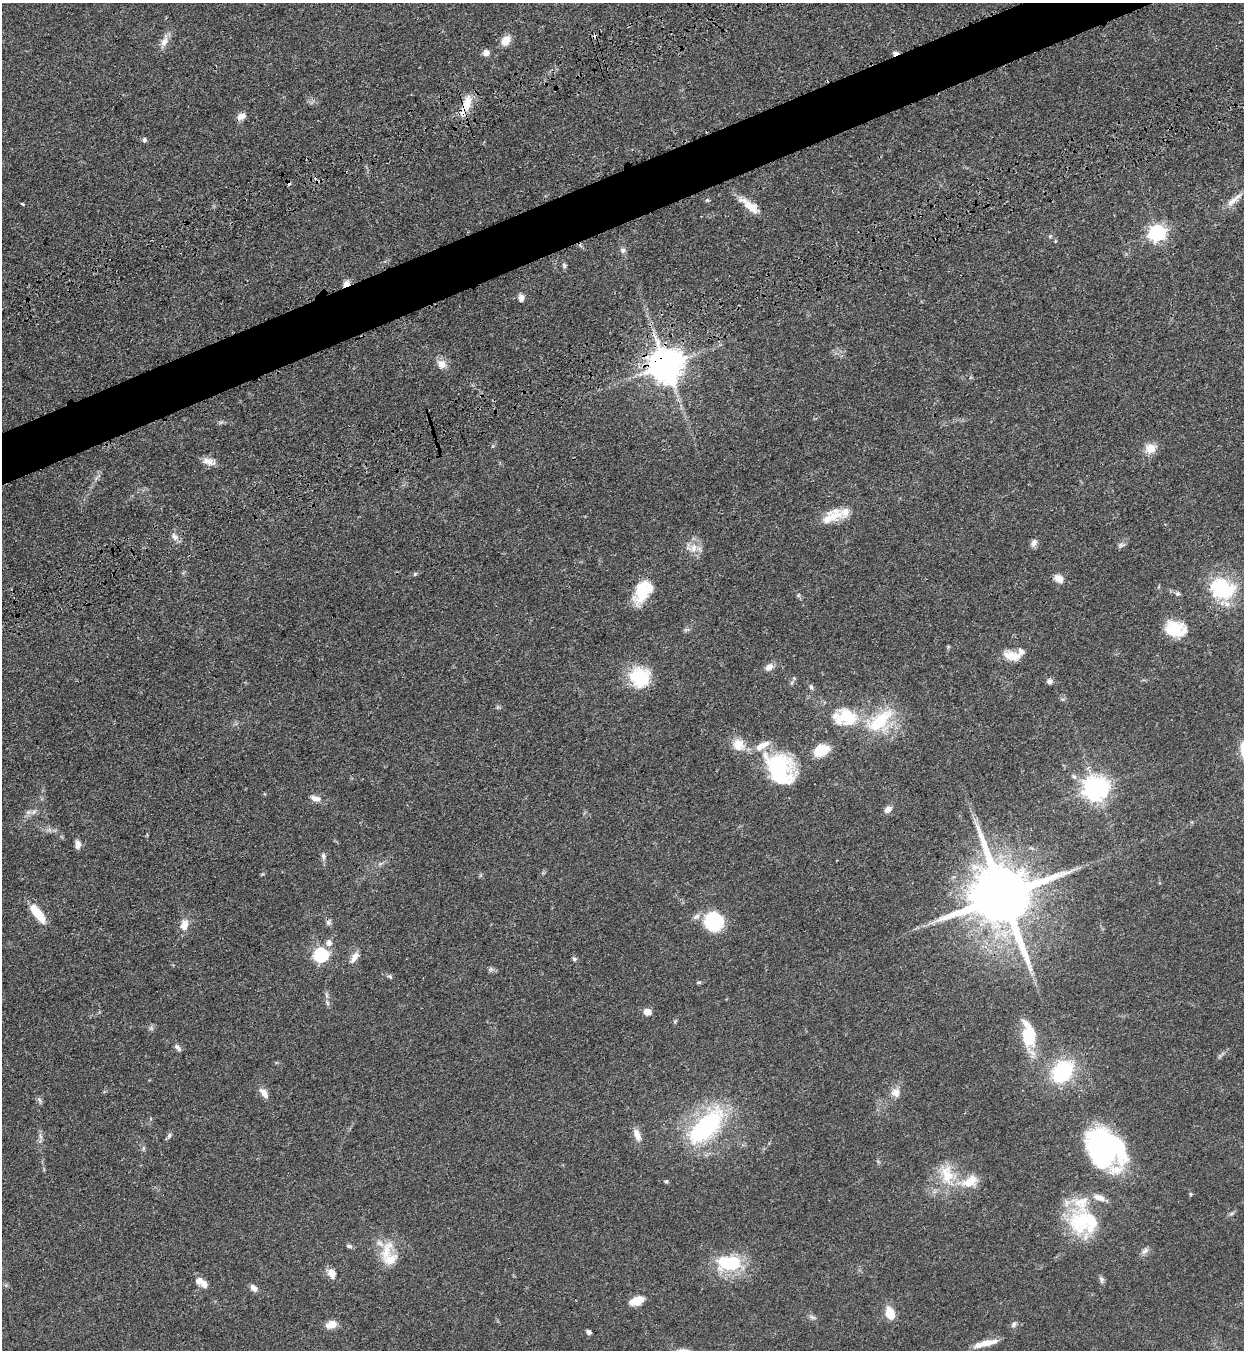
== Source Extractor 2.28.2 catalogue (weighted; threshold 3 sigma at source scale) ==
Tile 10 of 4 x 4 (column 2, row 3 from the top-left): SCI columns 1698-2939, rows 1533-2880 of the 5663 x 5760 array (HDU 1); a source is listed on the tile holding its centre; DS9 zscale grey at full resolution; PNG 1246 x 1352 px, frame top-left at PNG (2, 3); no overlay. Shown black and unused: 4% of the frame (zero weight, under 3 of 4 exposures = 11% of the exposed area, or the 3 px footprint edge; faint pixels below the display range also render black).
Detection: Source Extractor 2.28.2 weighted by HDU 2 'WHT'; one run over the whole footprint, this tile lists its part. Background 0.0518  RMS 0.0042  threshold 0.0188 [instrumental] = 3 sigma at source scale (4.5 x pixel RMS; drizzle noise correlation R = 1.50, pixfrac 1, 0.05/0.05 arcsec/px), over >= 5 px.
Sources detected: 115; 1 too faint to see at this stretch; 3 inside a brighter object's white glare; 3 cosmic-ray / hot-pixel residue — not listed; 9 inside a brighter listed object's ellipse — not listed separately; the other 99 listed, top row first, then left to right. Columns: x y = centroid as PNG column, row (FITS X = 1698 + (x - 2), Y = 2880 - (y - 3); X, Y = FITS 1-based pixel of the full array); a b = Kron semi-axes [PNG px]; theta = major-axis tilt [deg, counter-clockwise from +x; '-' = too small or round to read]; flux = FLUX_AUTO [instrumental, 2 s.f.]
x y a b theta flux
506 40 12 9 48 4.8
164 42 16 8 66 3.3
486 53 7 7 - 2.4
895 53 8 5 13 1.2
466 104 26 10 70 7.9
241 116 11 7 26 2.7
144 140 5 5 - 1.3
707 200 6 4 19 0.56
1234 200 28 7 41 4.1
22 204 4 3 - 0.48
749 205 28 9 -38 6.6
1157 233 7 6 - 120
1050 236 5 5 - 0.58
623 250 8 7 - 1.3
564 266 7 5 -87 0.87
346 284 8 6 35 3.2
521 298 8 6 84 1.9
441 364 12 11 - 3.3
666 365 10 10 - 970
1150 448 14 13 - 4.5
208 461 18 9 -16 3.1
831 517 32 13 23 8.4
175 537 12 8 -57 2.1
1034 543 10 7 60 1.8
1121 545 10 6 59 1.2
693 548 14 10 64 4.4
415 574 6 5 - 0.57
1059 578 11 8 -36 3.4
1222 589 30 23 -21 29
642 592 28 16 60 14
1177 594 6 6 - 0.91
798 595 6 5 - 0.67
1175 629 24 17 -14 12
1012 656 22 10 -10 6.1
769 667 13 8 33 2.4
639 676 28 25 -85 16
794 678 5 5 - 0.5
1049 681 7 7 - 1.4
811 687 6 6 - 0.79
846 717 32 20 -13 20
881 720 38 26 40 23
738 745 17 15 -45 5.9
821 750 13 9 26 14
778 765 41 25 -15 31
1096 788 8 8 - 380
315 799 14 7 -17 2.5
888 809 9 7 41 2.5
34 812 7 5 59 1.2
78 844 10 6 -86 2.2
323 856 10 6 -83 1.4
1003 896 18 16 -67 4200
38 914 25 8 -52 9.3
696 916 11 6 32 1.8
328 922 8 7 - 1.1
714 922 14 13 - 41
184 925 11 8 76 4.5
329 943 9 8 - 2.1
320 955 6 6 - 79
355 957 16 7 57 2.9
574 959 6 5 - 0.83
491 969 7 6 - 0.95
390 976 8 5 -47 0.74
699 982 6 4 -1 0.59
327 1003 8 5 -70 1
647 1012 8 7 - 2.8
675 1021 6 4 19 0.49
151 1028 7 5 -46 0.85
1029 1035 32 16 -80 16
178 1048 11 5 -46 1.3
1062 1071 23 17 51 34
264 1093 16 7 -51 2.9
896 1093 13 11 -75 3.1
39 1100 8 4 -46 0.89
706 1126 54 24 45 52
169 1135 8 5 64 0.97
637 1135 17 8 -69 3.4
40 1136 10 4 -77 1.1
143 1148 6 4 72 0.61
1105 1148 49 37 -49 68
947 1174 27 17 -82 12
666 1181 5 5 - 0.6
970 1181 22 13 27 8.2
1191 1194 6 4 -90 0.48
1081 1220 42 31 41 30
349 1246 9 5 -9 0.92
1145 1251 12 6 45 1.6
386 1252 35 14 69 9.9
729 1263 31 18 -5 22
331 1273 9 7 -63 4.1
1101 1279 9 6 -55 1.1
204 1284 9 8 - 2.3
254 1288 9 6 -48 2.3
637 1301 15 8 19 6.8
890 1313 10 7 -77 10
812 1317 9 5 -27 1.1
1014 1324 9 6 58 1.2
331 1325 11 8 18 5
588 1332 6 4 -33 1.1
984 1343 31 7 10 5.1
Overlapping masked pixels (flux is a lower limit): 5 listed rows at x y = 895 53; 466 104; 346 284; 666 365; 1003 896